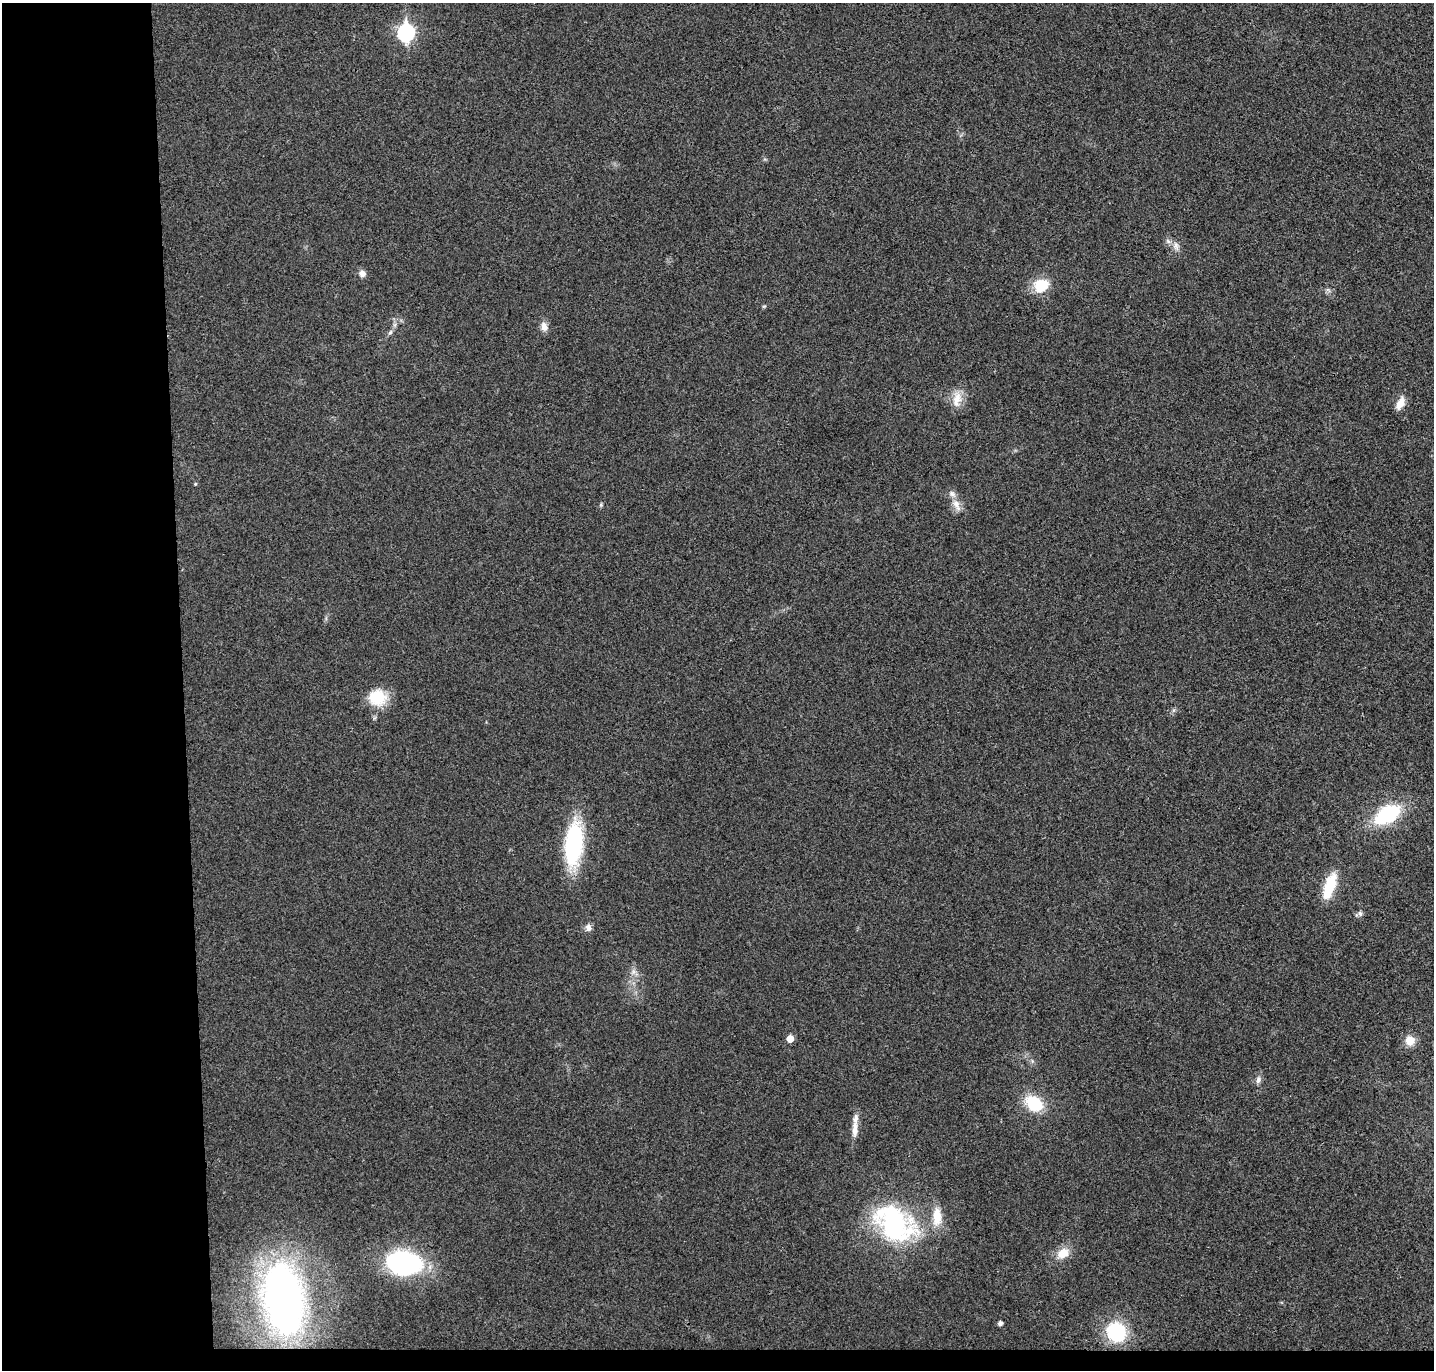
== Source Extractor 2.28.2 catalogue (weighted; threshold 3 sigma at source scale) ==
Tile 7 of 3 x 3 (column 1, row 3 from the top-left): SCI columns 56-1487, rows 116-1483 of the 4408 x 4332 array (HDU 1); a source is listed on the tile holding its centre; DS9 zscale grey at full resolution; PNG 1436 x 1372 px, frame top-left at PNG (2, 3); no overlay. Shown black and unused: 14% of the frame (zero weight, under 3 of 4 exposures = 6% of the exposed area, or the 3 px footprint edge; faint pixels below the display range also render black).
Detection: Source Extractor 2.28.2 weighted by HDU 2 'WHT'; one run over the whole footprint, this tile lists its part. Background 0.0232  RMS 0.0063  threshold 0.0283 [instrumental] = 3 sigma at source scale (4.5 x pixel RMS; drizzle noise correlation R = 1.50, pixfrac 1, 0.05/0.05 arcsec/px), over >= 5 px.
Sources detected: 28; all 28 listed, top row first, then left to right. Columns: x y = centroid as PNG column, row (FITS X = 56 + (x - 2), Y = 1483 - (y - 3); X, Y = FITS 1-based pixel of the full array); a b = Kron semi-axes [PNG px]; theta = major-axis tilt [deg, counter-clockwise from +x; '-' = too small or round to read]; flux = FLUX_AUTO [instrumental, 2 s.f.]
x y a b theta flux
406 33 8 7 - 140
1176 246 12 6 -74 2.8
362 274 8 8 - 3
1041 285 17 15 28 15
544 327 12 8 -77 3.8
390 332 7 5 58 1.3
957 399 22 11 77 8
1400 403 17 8 64 5.7
195 484 4 3 - 0.59
957 505 20 8 -66 6
377 698 21 19 -7 18
1387 815 19 11 32 62
573 844 44 17 83 68
1329 886 32 12 71 18
1360 913 8 5 -66 1.4
588 928 10 8 83 2.6
790 1039 5 5 - 7.5
1410 1041 12 10 -6 7.1
1258 1080 10 7 80 2.4
1034 1103 21 15 -34 22
855 1129 26 7 86 6.2
937 1217 25 11 -90 11
894 1223 47 32 -46 93
1063 1253 15 11 30 8.6
404 1263 38 25 -7 81
284 1299 60 31 -81 270
1000 1323 4 4 - 2.3
1116 1332 17 16 - 47